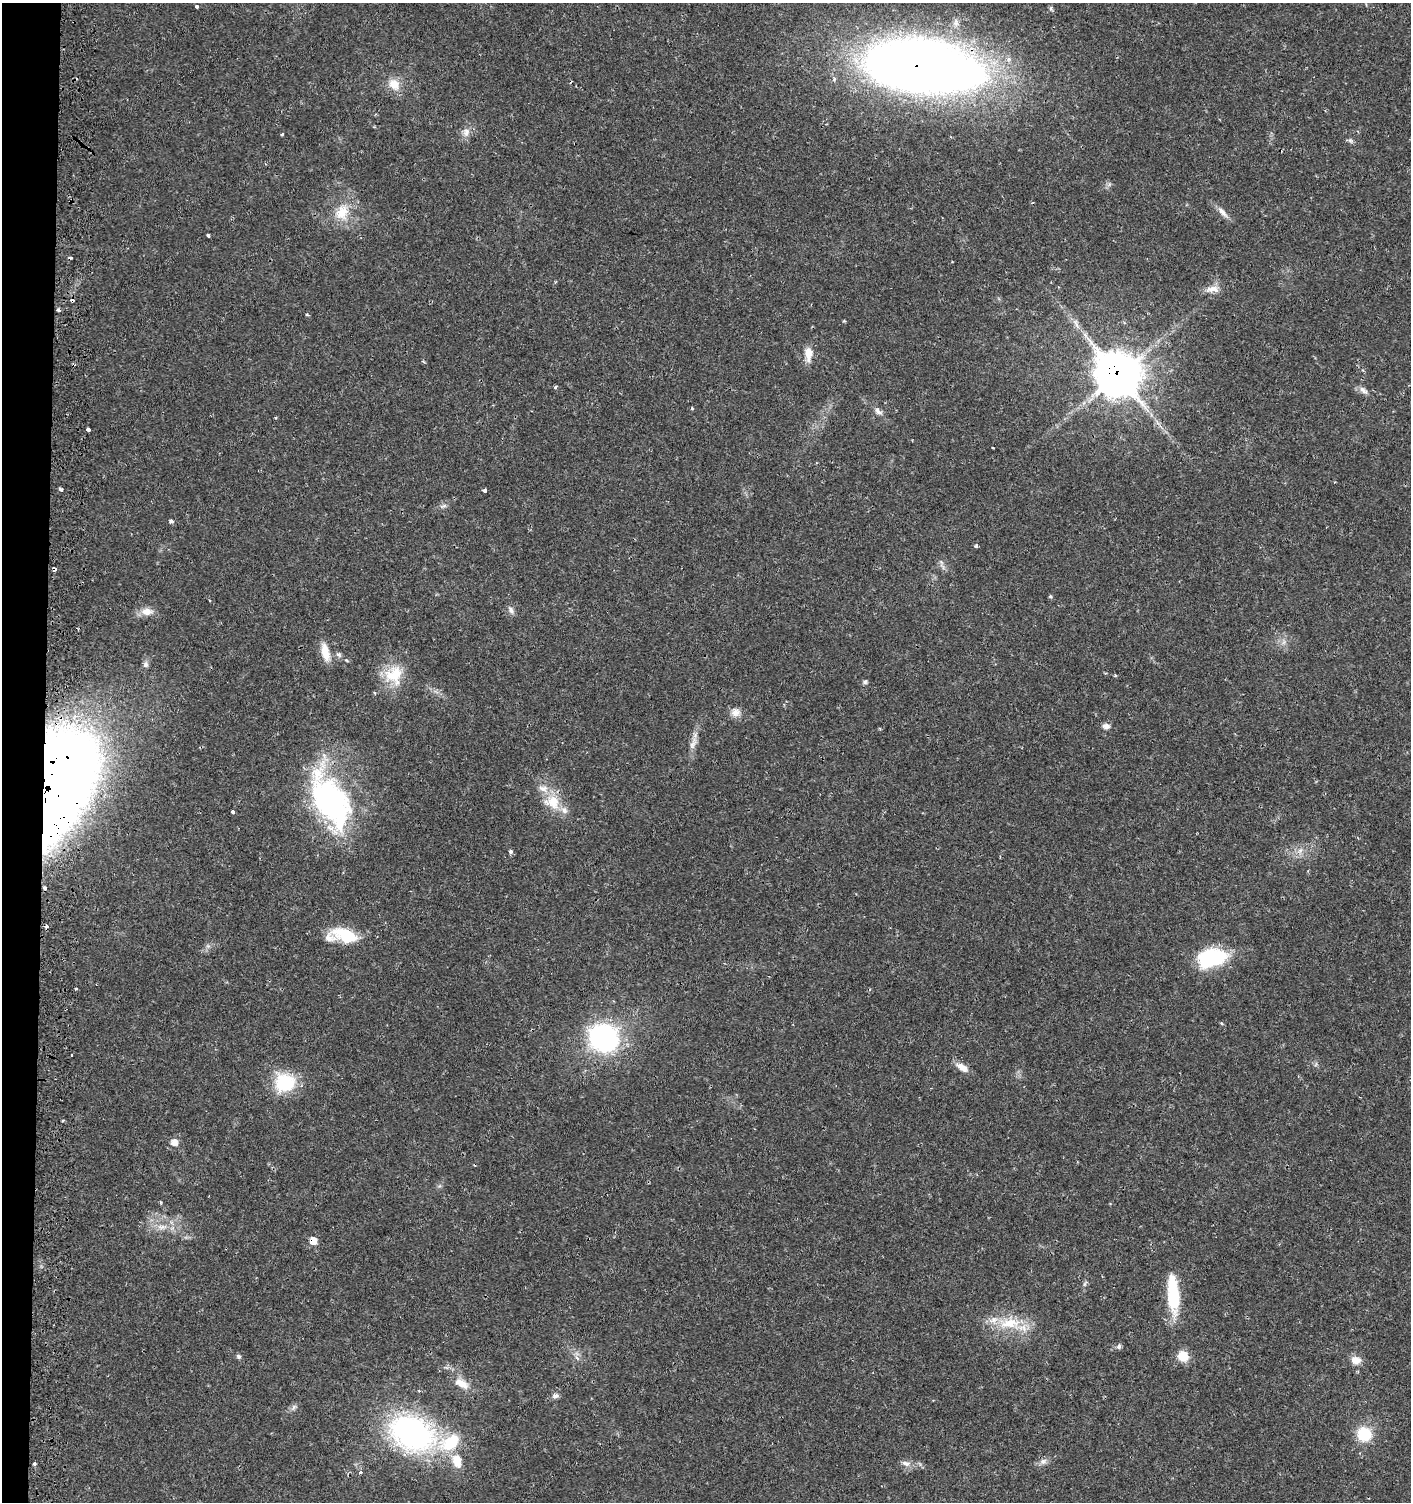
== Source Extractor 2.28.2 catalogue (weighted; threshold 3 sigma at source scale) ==
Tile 4 of 3 x 3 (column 1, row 2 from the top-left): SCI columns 337-1745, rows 1559-3058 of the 4845 x 4632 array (HDU 1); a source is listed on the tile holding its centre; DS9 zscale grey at full resolution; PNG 1413 x 1504 px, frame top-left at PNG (2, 3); no overlay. Shown black and unused: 3% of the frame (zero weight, under 2 of 3 exposures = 5% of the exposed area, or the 3 px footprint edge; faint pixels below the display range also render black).
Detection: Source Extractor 2.28.2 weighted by HDU 2 'WHT'; one run over the whole footprint, this tile lists its part. Background 0.0151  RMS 0.0022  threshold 0.0101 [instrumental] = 3 sigma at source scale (4.5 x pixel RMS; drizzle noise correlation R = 1.50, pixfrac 1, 0.0396/0.0396 arcsec/px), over >= 5 px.
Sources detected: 89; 2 inside a brighter object's white glare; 4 cosmic-ray / hot-pixel residue — not listed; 5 inside a brighter listed object's ellipse — not listed separately; the other 78 listed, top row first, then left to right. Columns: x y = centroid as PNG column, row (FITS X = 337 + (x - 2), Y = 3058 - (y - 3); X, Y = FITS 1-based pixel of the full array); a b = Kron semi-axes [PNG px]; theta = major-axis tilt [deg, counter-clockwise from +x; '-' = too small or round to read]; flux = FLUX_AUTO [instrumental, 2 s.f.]
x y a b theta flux
196 6 3 3 - 1.3
921 67 100 41 -7 350
394 84 17 13 -45 3.3
466 132 12 10 73 1.6
282 134 4 3 - 0.23
1350 140 8 6 -54 0.52
342 212 26 19 63 6.2
1222 212 19 7 -49 1.5
208 235 4 3 - 0.56
1212 289 20 9 5 2
58 310 3 3 - 1.3
307 314 5 3 - 0.23
1076 324 18 5 -60 1.5
808 353 18 10 89 2.6
1118 375 16 15 - 580
555 387 5 3 - 0.36
1363 390 14 7 -40 1.1
692 408 4 4 - 0.25
878 411 12 7 -40 1.1
88 429 4 4 - 1.6
61 489 4 3 - 0.71
484 490 4 3 - 0.72
443 506 10 5 18 0.64
171 521 4 3 - 1
976 546 4 4 - 0.48
942 566 11 4 -54 0.65
54 569 4 3 - 0.73
1050 596 5 4 - 0.3
511 610 11 7 -61 0.92
147 611 17 10 -2 2.2
1284 642 7 4 71 0.56
325 653 24 10 -77 3.3
339 655 9 6 -43 0.67
346 660 5 4 - 0.23
145 664 9 7 81 0.78
394 675 26 25 - 7.4
1115 676 4 3 - 0.36
865 682 7 6 - 0.45
735 712 14 12 -2 1.7
1106 726 10 7 -5 1
693 743 21 7 68 1.9
62 782 100 48 79 320
331 801 79 38 -65 47
552 802 25 20 -24 6
232 812 3 3 - 0.65
1300 850 10 6 62 1.1
510 851 5 4 - 0.63
47 926 4 3 - 1.7
346 935 33 14 -18 8.7
1217 959 39 19 21 14
76 989 3 3 - 0.48
1221 1023 5 4 - 0.25
604 1038 24 21 -27 41
72 1055 3 3 - 3.7
962 1067 17 8 -32 2.1
284 1083 25 22 1 11
174 1142 10 10 - 1.6
160 1202 4 3 - 0.25
162 1227 16 7 0 2.1
313 1241 8 7 - 2.4
1085 1284 10 2 54 0.33
1173 1298 35 14 -88 11
1010 1323 37 17 -1 8.5
1119 1346 7 5 89 0.5
238 1356 6 5 - 0.51
1183 1356 10 9 - 4.7
577 1358 7 4 -45 0.57
1356 1360 13 10 -8 2.1
462 1383 19 10 -29 2.9
555 1396 8 6 20 0.85
294 1407 10 5 54 0.7
412 1433 40 29 -24 61
1364 1434 12 11 - 9.3
457 1461 19 12 -72 3.7
1043 1461 11 8 16 1.1
906 1463 13 7 -15 1.3
34 1464 3 3 - 0.54
361 1472 5 4 - 0.37
Overlapping masked pixels (flux is a lower limit): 8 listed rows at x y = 921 67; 1118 375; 54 569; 62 782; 331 801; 47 926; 1217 959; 313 1241